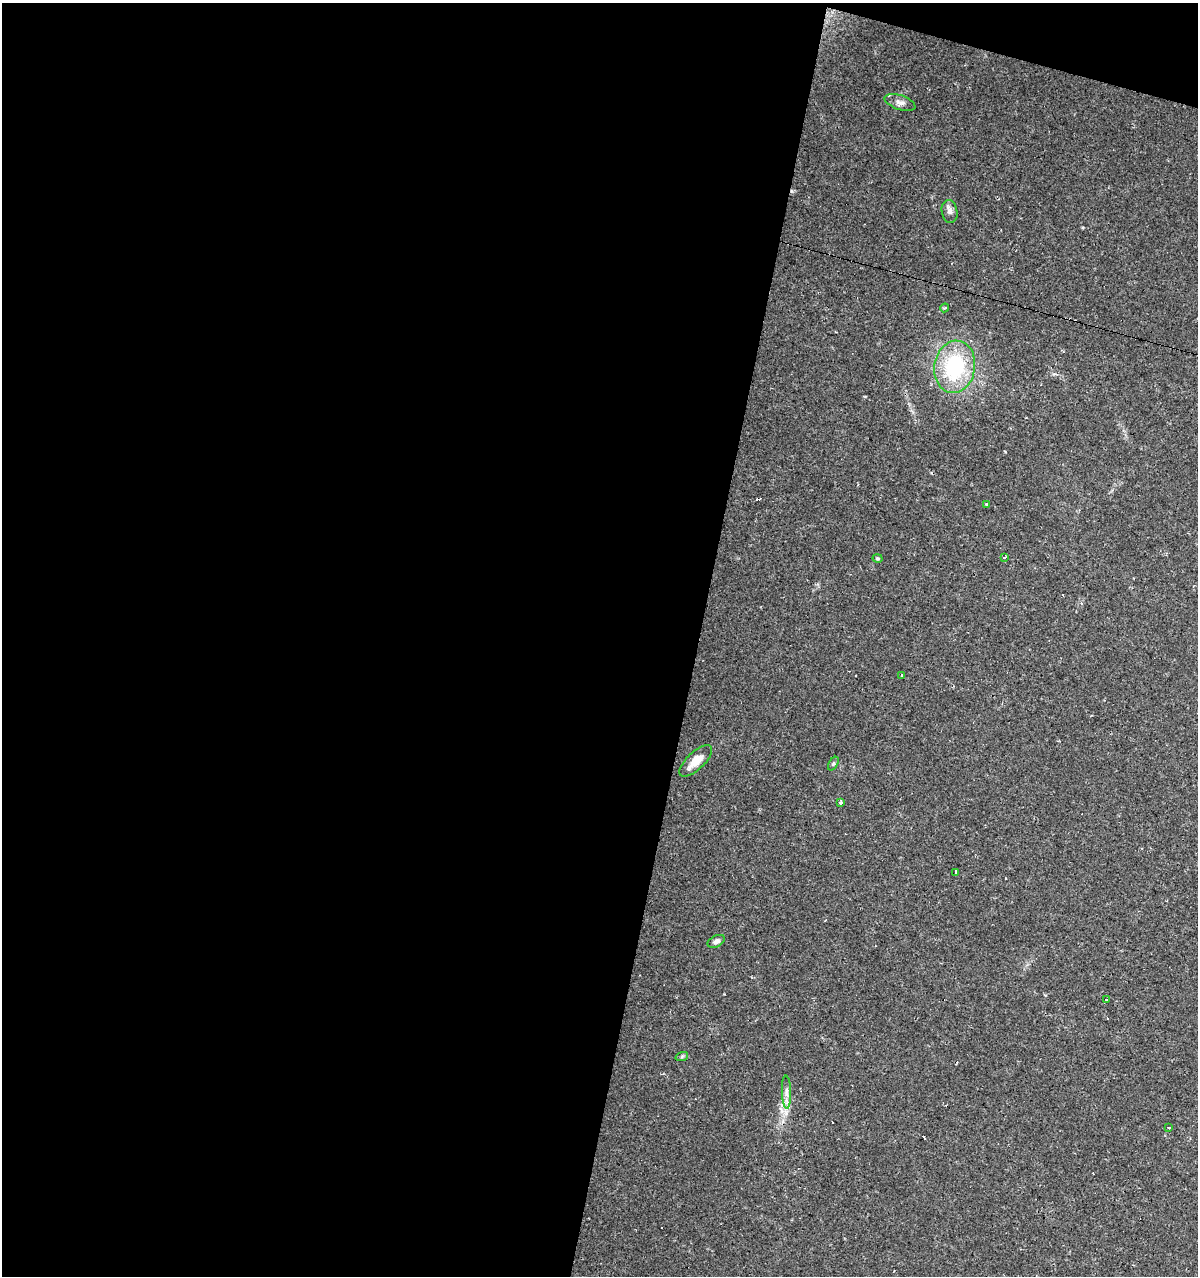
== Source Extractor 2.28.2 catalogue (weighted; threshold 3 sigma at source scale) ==
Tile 1 of 4 x 4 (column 1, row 1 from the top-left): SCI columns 218-1413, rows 3825-5098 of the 5283 x 5098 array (HDU 1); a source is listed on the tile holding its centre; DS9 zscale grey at full resolution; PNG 1200 x 1278 px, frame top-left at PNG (2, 3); each listed source drawn as its Kron ellipse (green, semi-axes under 4 px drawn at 4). Shown black and unused: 60% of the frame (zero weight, under 2 of 3 exposures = <1% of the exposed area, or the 3 px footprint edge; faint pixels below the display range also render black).
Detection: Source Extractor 2.28.2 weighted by HDU 2 'WHT'; one run over the whole footprint, this tile lists its part. Background 0.0208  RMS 0.0036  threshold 0.016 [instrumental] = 3 sigma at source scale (4.5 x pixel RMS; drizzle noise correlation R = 1.50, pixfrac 1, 0.0396/0.0396 arcsec/px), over >= 5 px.
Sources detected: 27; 10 cosmic-ray / hot-pixel residue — neither listed nor drawn; the other 17 listed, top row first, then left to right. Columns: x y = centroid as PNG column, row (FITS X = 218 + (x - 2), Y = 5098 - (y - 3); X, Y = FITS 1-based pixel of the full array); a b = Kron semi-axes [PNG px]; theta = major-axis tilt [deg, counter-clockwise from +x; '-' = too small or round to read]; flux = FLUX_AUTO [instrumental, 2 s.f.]
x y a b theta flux
900 102 16 7 -18 1.8
950 211 11 8 -80 1.5
945 308 4 3 - 0.53
955 367 26 20 81 30
986 504 3 3 - 0.65
878 558 5 4 - 0.47
1004 558 4 3 - 0.55
902 676 3 3 - 0.85
696 761 21 9 44 4.3
833 764 7 4 59 0.56
841 802 4 3 - 1.5
955 872 3 3 - 1.8
716 941 9 5 27 1.2
1106 999 3 3 - 0.6
682 1056 6 4 20 0.5
786 1092 16 4 -88 1.7
1168 1127 3 3 - 1.2